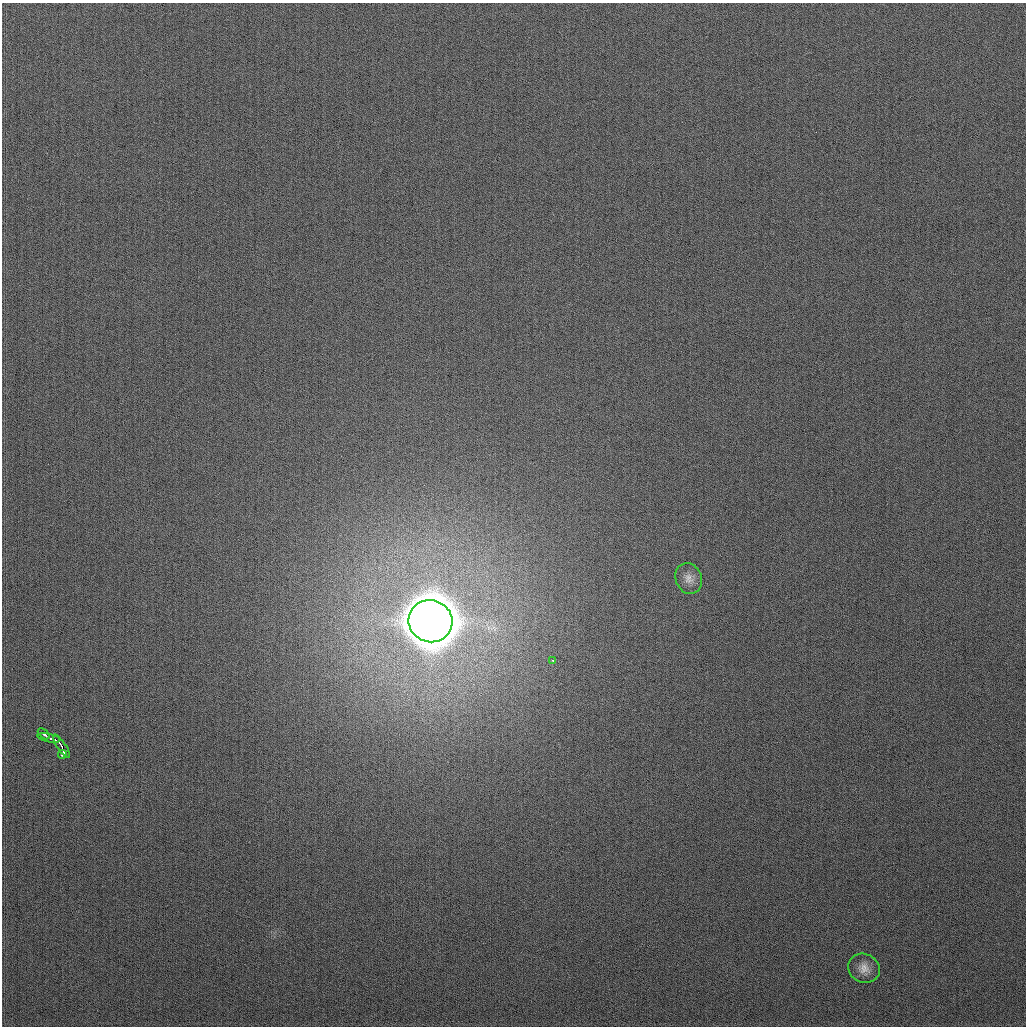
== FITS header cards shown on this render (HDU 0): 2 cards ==
NAXIS1  =                 1024
NAXIS2  =                 1024

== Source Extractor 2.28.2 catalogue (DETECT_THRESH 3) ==
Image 1024 x 1024 px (HDU 0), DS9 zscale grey, 1 PNG px = 1 image px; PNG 1028 x 1028 px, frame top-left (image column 1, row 1024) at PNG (2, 3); each listed source drawn as its Kron ellipse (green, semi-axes under 4 px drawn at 4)
Background 265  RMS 10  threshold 31.5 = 3 sigma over >= 5 px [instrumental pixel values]
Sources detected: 8; all 8 listed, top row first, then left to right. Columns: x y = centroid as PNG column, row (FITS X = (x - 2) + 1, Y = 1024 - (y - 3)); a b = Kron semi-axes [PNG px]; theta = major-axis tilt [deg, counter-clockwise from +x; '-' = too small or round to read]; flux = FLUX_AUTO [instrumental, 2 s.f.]
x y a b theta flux
689 578 16 13 -66 6.6e+03
431 621 22 21 - 6.5e+06
553 660 3 3 - 2.9e+03
44 734 7 3 -42 4.7e+03
49 738 11 3 -12 8.2e+03
61 746 14 3 -55 1.8e+04
63 754 4 3 - 4.9e+03
864 968 16 14 -27 7.6e+03